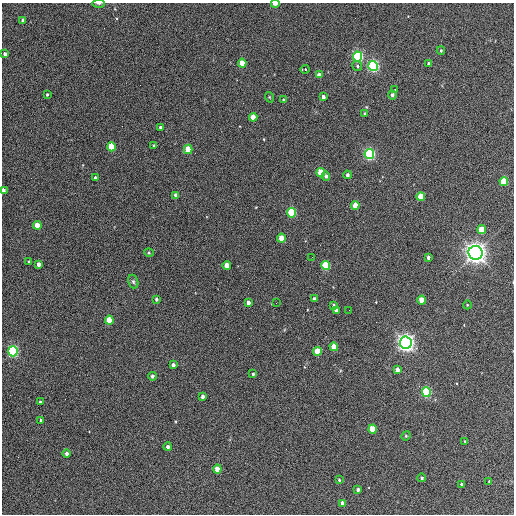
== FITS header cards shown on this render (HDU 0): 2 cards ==
NAXIS1  =                  512 / Axis length
NAXIS2  =                  512 / Axis length

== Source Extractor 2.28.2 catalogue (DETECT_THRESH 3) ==
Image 512 x 512 px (HDU 0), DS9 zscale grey, 1 PNG px = 1 image px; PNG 516 x 516 px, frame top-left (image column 1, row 512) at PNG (2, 3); each listed source drawn as its Kron ellipse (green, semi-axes under 4 px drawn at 4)
Background 342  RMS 20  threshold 60.6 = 3 sigma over >= 5 px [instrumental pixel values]
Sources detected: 81; all 81 listed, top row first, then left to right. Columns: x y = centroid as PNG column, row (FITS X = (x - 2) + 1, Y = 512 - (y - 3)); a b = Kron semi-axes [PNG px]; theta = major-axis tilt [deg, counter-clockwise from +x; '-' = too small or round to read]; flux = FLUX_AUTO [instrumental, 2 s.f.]
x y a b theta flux
99 3 6 3 0 1.8e+03
275 4 4 2 - 7.7e+03
23 20 4 3 - 2.9e+03
441 51 4 3 - 1.8e+03
5 54 4 3 - 3.5e+03
357 56 5 4 - 2.5e+05
242 63 4 4 - 2.7e+04
429 64 4 3 - 4.7e+03
357 66 5 4 - 2.3e+03
373 66 5 4 - 3.2e+05
305 69 4 3 - 7.5e+03
319 75 4 3 - 6.9e+03
395 89 3 2 - 2.1e+03
47 94 3 3 - 1.4e+03
392 95 4 4 - 3.9e+03
269 97 5 3 - 1.2e+03
323 97 4 3 - 5.3e+03
284 100 3 3 - 2.0e+03
365 114 4 3 - 4.6e+03
253 117 4 4 - 1.8e+04
160 128 3 3 - 3.0e+03
154 145 4 4 - 1.7e+03
111 147 4 4 - 4.1e+04
188 149 5 4 - 3.5e+04
369 154 5 4 - 3.0e+05
321 173 4 4 - 5.7e+04
347 175 4 3 - 3.9e+03
326 176 4 4 - 3.5e+03
95 178 3 3 - 4.1e+03
504 181 4 4 - 6.7e+04
3 190 4 3 - 9.7e+03
176 195 4 4 - 8.6e+03
421 197 4 4 - 3.3e+04
355 205 4 4 - 2.5e+04
292 213 5 4 - 1.1e+05
37 225 4 4 - 1.9e+04
482 230 4 4 - 4.3e+04
281 238 4 4 - 2.1e+04
149 253 5 3 - 1.3e+03
476 253 7 7 - 1.2e+06
312 257 2 2 - 6.1e+02
428 257 3 3 - 3.6e+03
29 262 3 3 - 1.7e+03
39 264 4 3 - 5.7e+03
227 265 4 4 - 1.4e+04
326 266 4 4 - 1.0e+05
133 281 7 5 -73 2.5e+03
156 299 3 3 - 3.0e+03
314 299 4 3 - 4.3e+03
422 300 4 4 - 2.8e+04
248 303 4 3 - 5.7e+03
276 303 2 2 - 7.0e+02
333 305 3 3 - 1.9e+03
467 305 4 3 - 1.0e+03
336 310 4 3 - 5.7e+03
349 310 3 2 - 1.1e+03
109 320 4 4 - 4.0e+04
406 343 6 6 - 8.0e+05
334 347 4 4 - 2.9e+04
13 351 5 5 - 2.5e+05
317 352 4 4 - 3.8e+04
173 365 4 3 - 5.2e+03
397 370 4 3 - 9.7e+03
253 374 3 3 - 1.9e+03
152 376 4 3 - 4.2e+03
426 392 5 4 - 1.8e+05
203 397 4 3 - 5.3e+03
40 402 3 3 - 1.9e+03
41 420 4 3 - 1.9e+03
373 429 4 4 - 4.4e+04
406 436 5 4 - 1.5e+03
465 441 3 2 - 1.3e+03
168 447 4 4 - 3.9e+03
67 453 4 4 - 4.3e+03
217 469 4 4 - 2.6e+04
422 478 4 4 - 2.5e+03
339 480 4 4 - 1.7e+03
489 481 3 3 - 9.6e+02
462 484 3 3 - 3.5e+03
358 490 3 3 - 3.3e+03
343 504 4 4 - 1.3e+04
At the frame edge (FLAGS 8, measured only in part): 3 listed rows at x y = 99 3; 275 4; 3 190